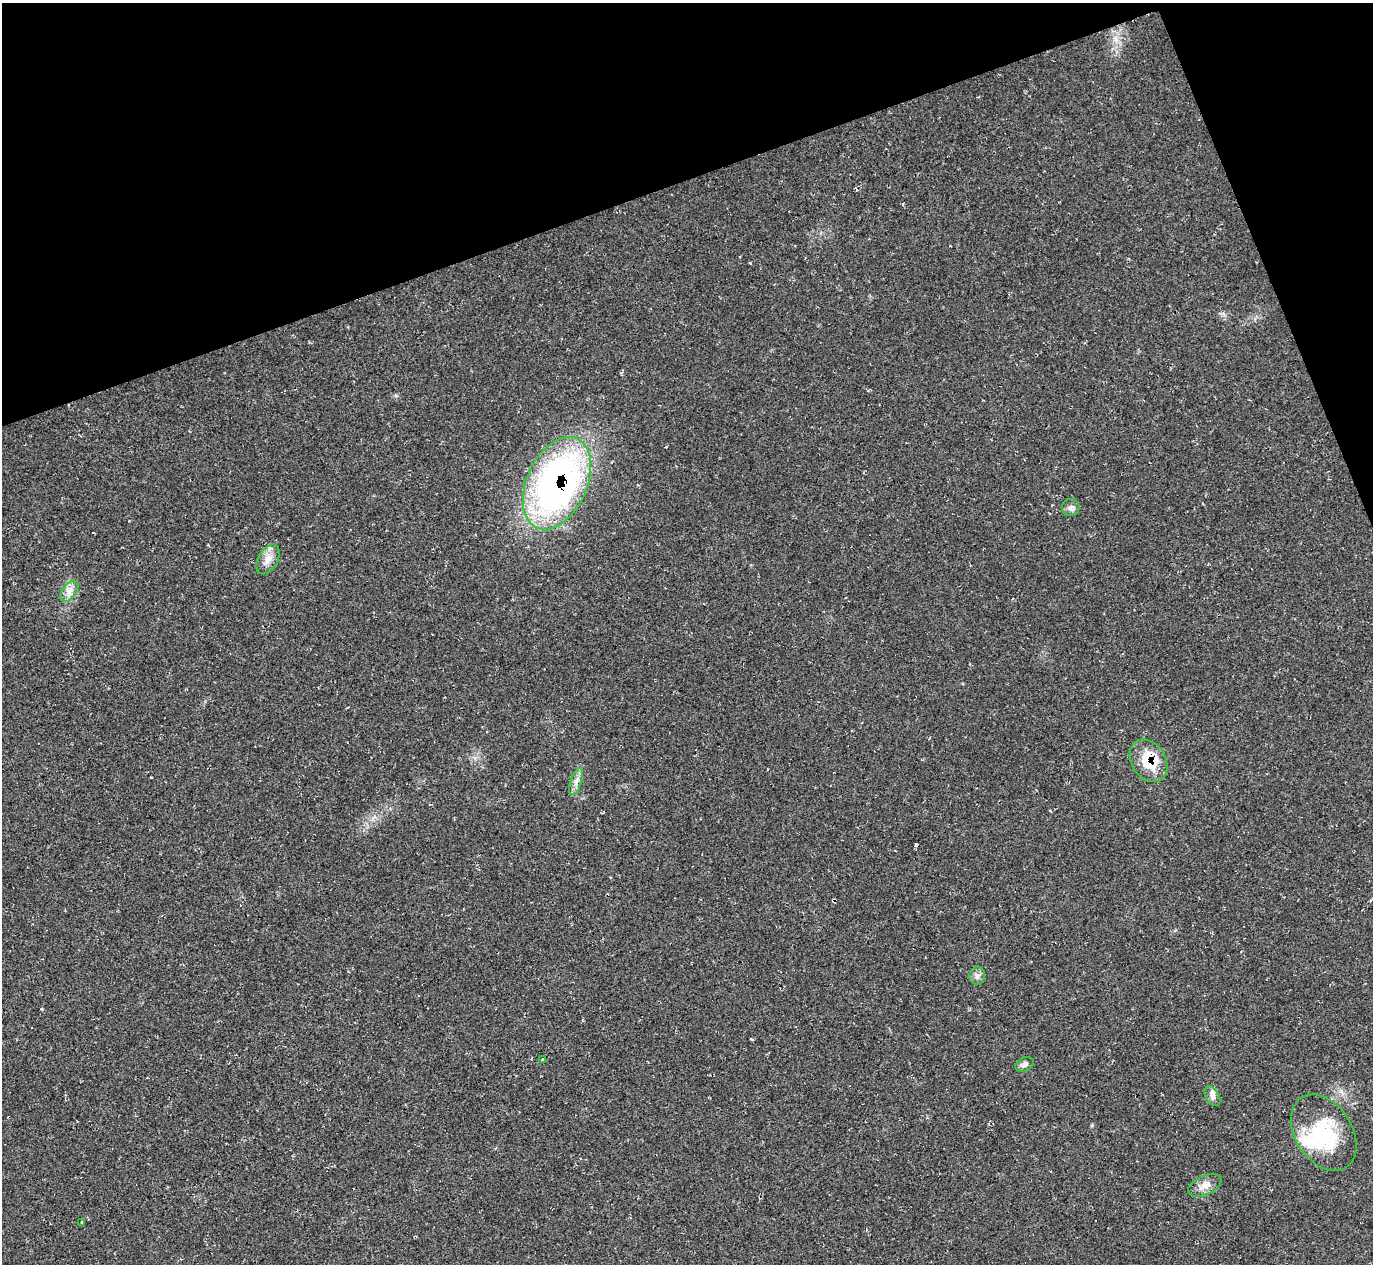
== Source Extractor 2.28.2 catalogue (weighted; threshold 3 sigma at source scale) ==
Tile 3 of 4 x 4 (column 3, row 1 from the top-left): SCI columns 2750-4120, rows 4066-5327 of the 5492 x 5478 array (HDU 1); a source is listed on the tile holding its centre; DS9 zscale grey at full resolution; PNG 1375 x 1266 px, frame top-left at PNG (2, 3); each listed source drawn as its Kron ellipse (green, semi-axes under 4 px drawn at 4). Shown black and unused: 18% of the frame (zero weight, under 2 of 3 exposures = <1% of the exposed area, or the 3 px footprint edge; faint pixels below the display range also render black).
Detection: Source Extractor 2.28.2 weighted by HDU 2 'WHT'; one run over the whole footprint, this tile lists its part. Background 0.0477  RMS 0.0067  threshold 0.0303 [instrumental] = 3 sigma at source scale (4.5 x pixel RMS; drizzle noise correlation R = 1.50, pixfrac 1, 0.05/0.05 arcsec/px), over >= 5 px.
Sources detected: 14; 1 inside a brighter object's white glare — neither listed nor drawn; the other 13 listed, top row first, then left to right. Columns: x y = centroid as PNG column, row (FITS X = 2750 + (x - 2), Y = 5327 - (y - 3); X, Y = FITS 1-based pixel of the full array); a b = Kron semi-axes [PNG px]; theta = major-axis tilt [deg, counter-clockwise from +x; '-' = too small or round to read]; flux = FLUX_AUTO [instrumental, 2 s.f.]
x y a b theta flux
557 483 49 30 65 300
1071 508 9 8 - 2.8
268 559 16 9 60 6.8
69 591 12 7 53 4.3
1149 761 22 17 -57 24
576 782 14 5 71 3.5
977 976 9 7 87 3.1
542 1059 3 3 - 0.69
1025 1064 10 6 26 2.6
1212 1096 11 6 -59 3.3
1324 1133 42 28 -58 52
1205 1185 18 9 24 6
82 1222 3 3 - 3.2
Overlapping masked pixels (flux is a lower limit): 2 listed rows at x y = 557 483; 1149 761